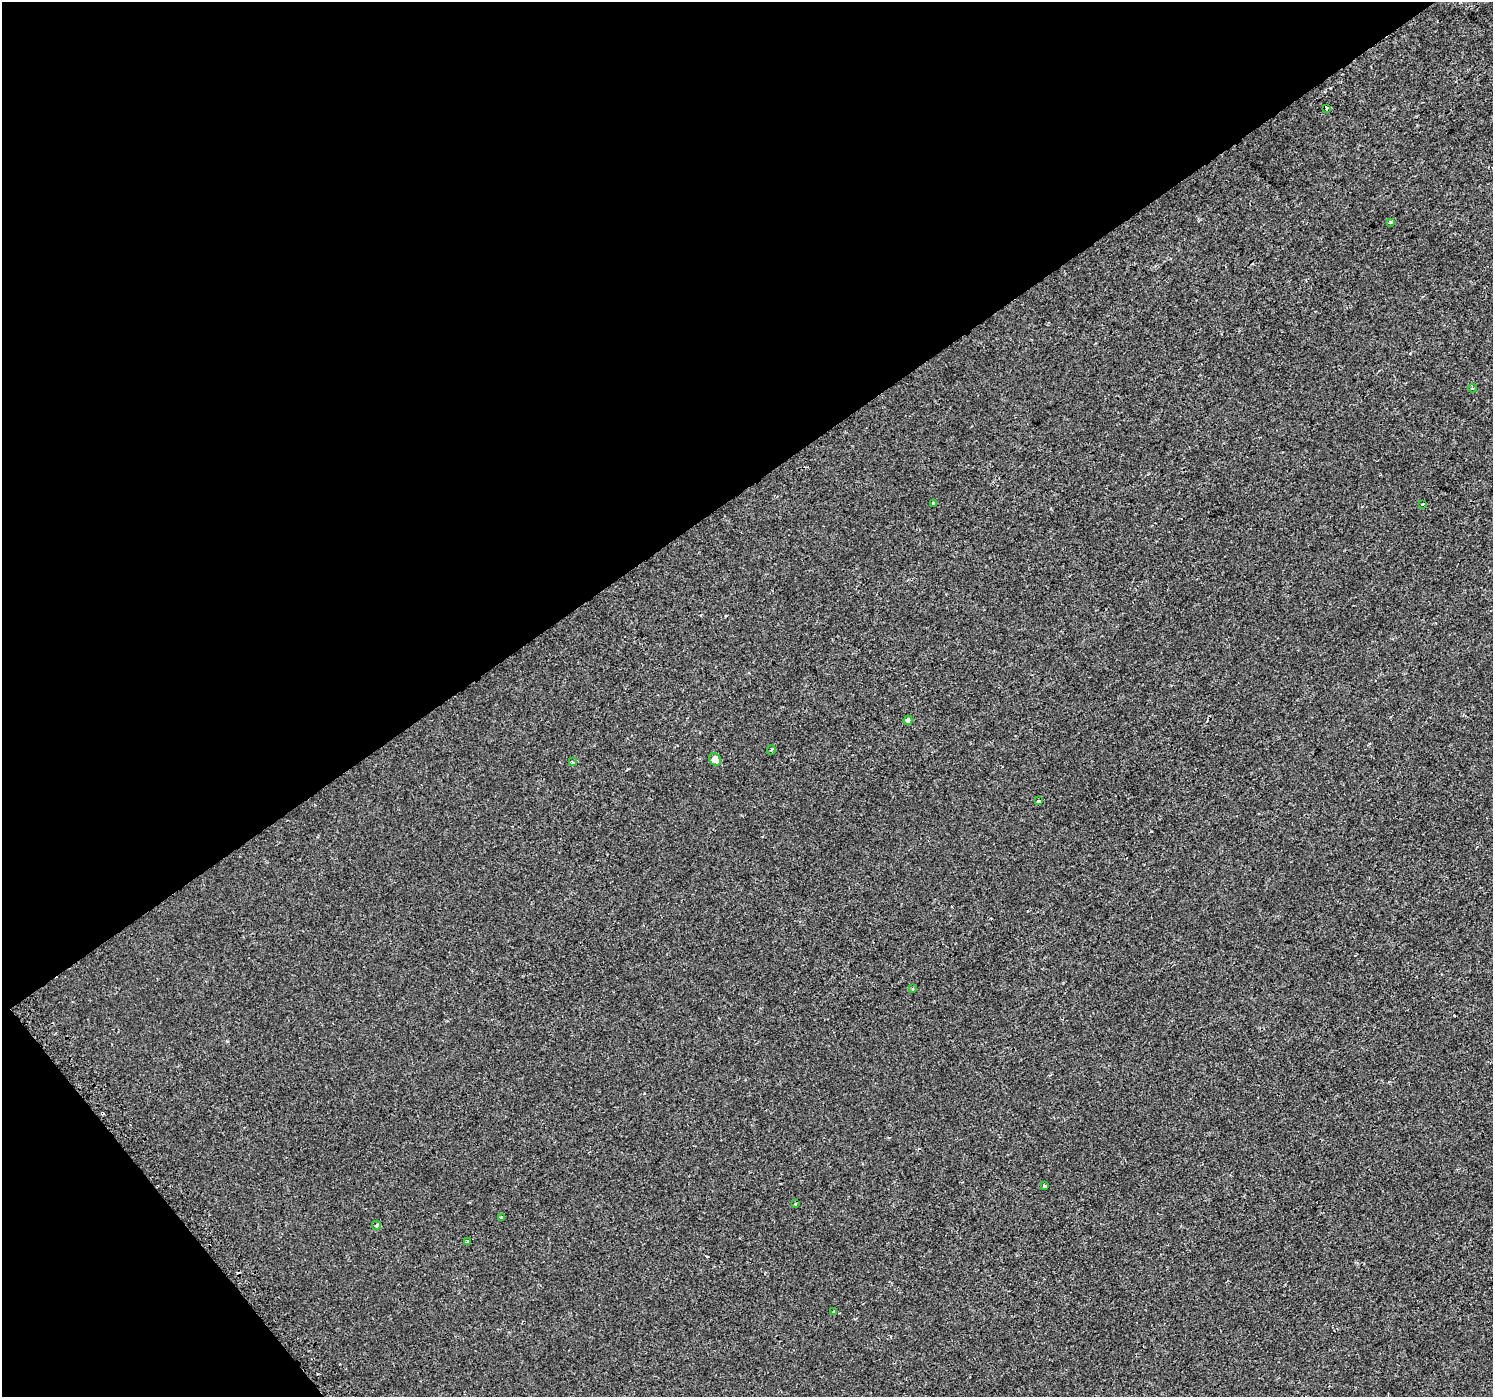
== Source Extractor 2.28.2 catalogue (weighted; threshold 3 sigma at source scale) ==
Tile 5 of 4 x 4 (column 1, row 2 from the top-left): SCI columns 32-1522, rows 3000-4394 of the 6020 x 5942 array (HDU 1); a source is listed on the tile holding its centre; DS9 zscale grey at full resolution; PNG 1495 x 1399 px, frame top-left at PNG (2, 2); each listed source drawn as its Kron ellipse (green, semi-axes under 4 px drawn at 4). Shown black and unused: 38% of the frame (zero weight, under 2 of 3 exposures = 2% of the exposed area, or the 3 px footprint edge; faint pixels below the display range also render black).
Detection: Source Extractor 2.28.2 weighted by HDU 2 'WHT'; one run over the whole footprint, this tile lists its part. Background -1.11e-04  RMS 0.0029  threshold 0.0129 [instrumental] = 3 sigma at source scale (4.5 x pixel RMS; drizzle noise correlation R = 1.50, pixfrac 1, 0.0396/0.0396 arcsec/px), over >= 5 px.
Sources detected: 19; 2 cosmic-ray / hot-pixel residue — neither listed nor drawn; the other 17 listed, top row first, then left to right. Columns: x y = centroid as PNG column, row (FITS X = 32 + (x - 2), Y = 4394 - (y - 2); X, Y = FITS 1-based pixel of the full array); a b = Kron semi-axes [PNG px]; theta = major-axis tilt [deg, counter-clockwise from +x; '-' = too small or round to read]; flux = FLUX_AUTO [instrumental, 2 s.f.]
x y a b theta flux
1326 108 4 3 - 3.6
1390 222 4 4 - 0.71
1473 388 4 3 - 0.41
934 503 3 3 - 0.36
1422 504 3 2 - 0.41
908 720 4 4 - 1.3
771 750 4 4 - 0.36
715 759 6 5 - 2.4
572 762 4 3 - 0.36
1038 801 3 3 - 1.1
913 989 4 3 - 0.24
1044 1186 3 3 - 2.1
795 1204 4 3 - 0.21
502 1217 3 3 - 2.2
376 1225 4 3 - 0.66
468 1241 4 3 - 0.34
834 1312 3 3 - 1.2